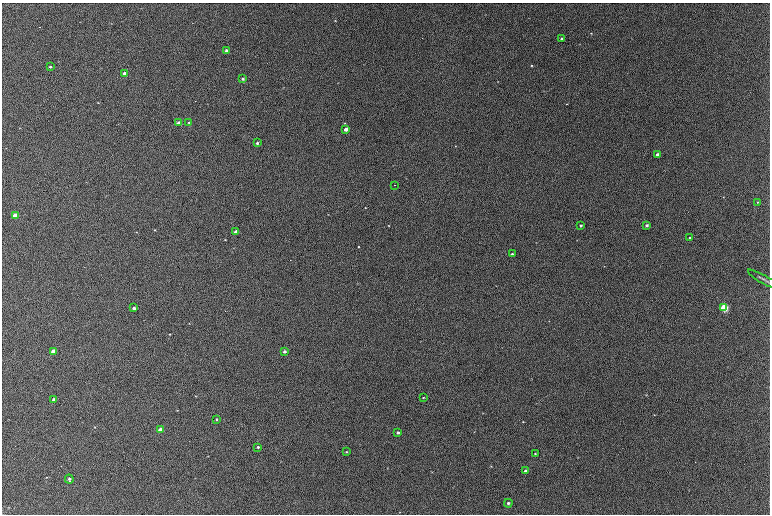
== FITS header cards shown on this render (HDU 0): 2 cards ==
NAXIS1  =                  768 / length of data axis 1
NAXIS2  =                  512 / length of data axis 2

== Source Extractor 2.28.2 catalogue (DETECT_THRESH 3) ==
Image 768 x 512 px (HDU 0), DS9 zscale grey, 1 PNG px = 1 image px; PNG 772 x 516 px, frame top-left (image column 1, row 512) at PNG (2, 3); each listed source drawn as its Kron ellipse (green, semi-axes under 4 px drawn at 4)
Background 306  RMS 11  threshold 33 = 3 sigma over >= 5 px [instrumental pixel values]
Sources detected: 34; all 34 listed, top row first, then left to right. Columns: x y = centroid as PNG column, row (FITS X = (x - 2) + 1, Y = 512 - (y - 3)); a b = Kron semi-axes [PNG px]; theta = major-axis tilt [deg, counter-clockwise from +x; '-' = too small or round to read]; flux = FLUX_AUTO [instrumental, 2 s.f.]
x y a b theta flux
562 39 3 3 - 1500
226 50 3 3 - 1400
50 67 4 3 - 1000
125 74 4 3 - 8500
242 79 4 3 - 1300
189 122 3 2 - 660
179 123 4 3 - 5300
346 129 3 3 - 5200
257 143 3 3 - 1200
657 155 3 3 - 3100
394 185 2 2 - 1300
758 202 3 3 - 490
15 216 4 4 - 11000
647 225 3 3 - 1300
581 226 3 3 - 1200
235 232 3 3 - 2300
690 238 3 2 - 820
512 254 3 3 - 1200
763 279 17 2 -30 1400
134 308 3 3 - 1800
724 308 4 4 - 55000
53 351 4 4 - 6300
284 351 4 3 - 1900
423 398 3 2 - 460
54 400 3 3 - 2600
216 419 3 2 - 640
160 430 4 4 - 7900
398 433 3 3 - 1400
258 447 3 3 - 830
346 452 3 2 - 530
535 454 2 2 - 540
525 471 3 3 - 2300
69 479 4 3 - 1100
508 503 4 4 - 1200

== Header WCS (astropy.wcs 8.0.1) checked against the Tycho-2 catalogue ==
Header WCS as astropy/WCSLIB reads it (CRVAL/CRPIX/CD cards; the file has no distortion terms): RA---TAN/DEC--TAN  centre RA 21:06:05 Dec +52:45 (316.52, +52.75 deg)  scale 1.59 arcsec/px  FOV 20.3' x 13.6'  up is +174 deg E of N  parity flipped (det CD > 0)
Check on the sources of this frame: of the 34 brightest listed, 3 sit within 1.6 arcsec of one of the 6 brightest Tycho-2 stars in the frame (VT <= 11.69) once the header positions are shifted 0.97 arcsec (0.62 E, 0.74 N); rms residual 0.43 arcsec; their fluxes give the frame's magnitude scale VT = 21.52 - 2.5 log10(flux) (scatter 0.02 mag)
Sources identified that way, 3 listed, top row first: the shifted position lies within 1.6 arcsec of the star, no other Tycho-2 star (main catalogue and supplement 1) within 3.2 arcsec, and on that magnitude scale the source's flux lands within +1.5 / -3 mag of the star's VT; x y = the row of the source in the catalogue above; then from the Tycho-2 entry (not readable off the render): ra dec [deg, ICRS J2000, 3 dp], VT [Tycho-2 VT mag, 2 dp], TYC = Tycho-2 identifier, HIP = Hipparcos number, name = IAU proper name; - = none
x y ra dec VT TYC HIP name
125 74 316.724 +52.677 11.69 3953-1024-1 - -
15 216 316.793 +52.744 11.39 3953-1228-1 - -
724 308 316.272 +52.750 10.23 3952-466-1 - -